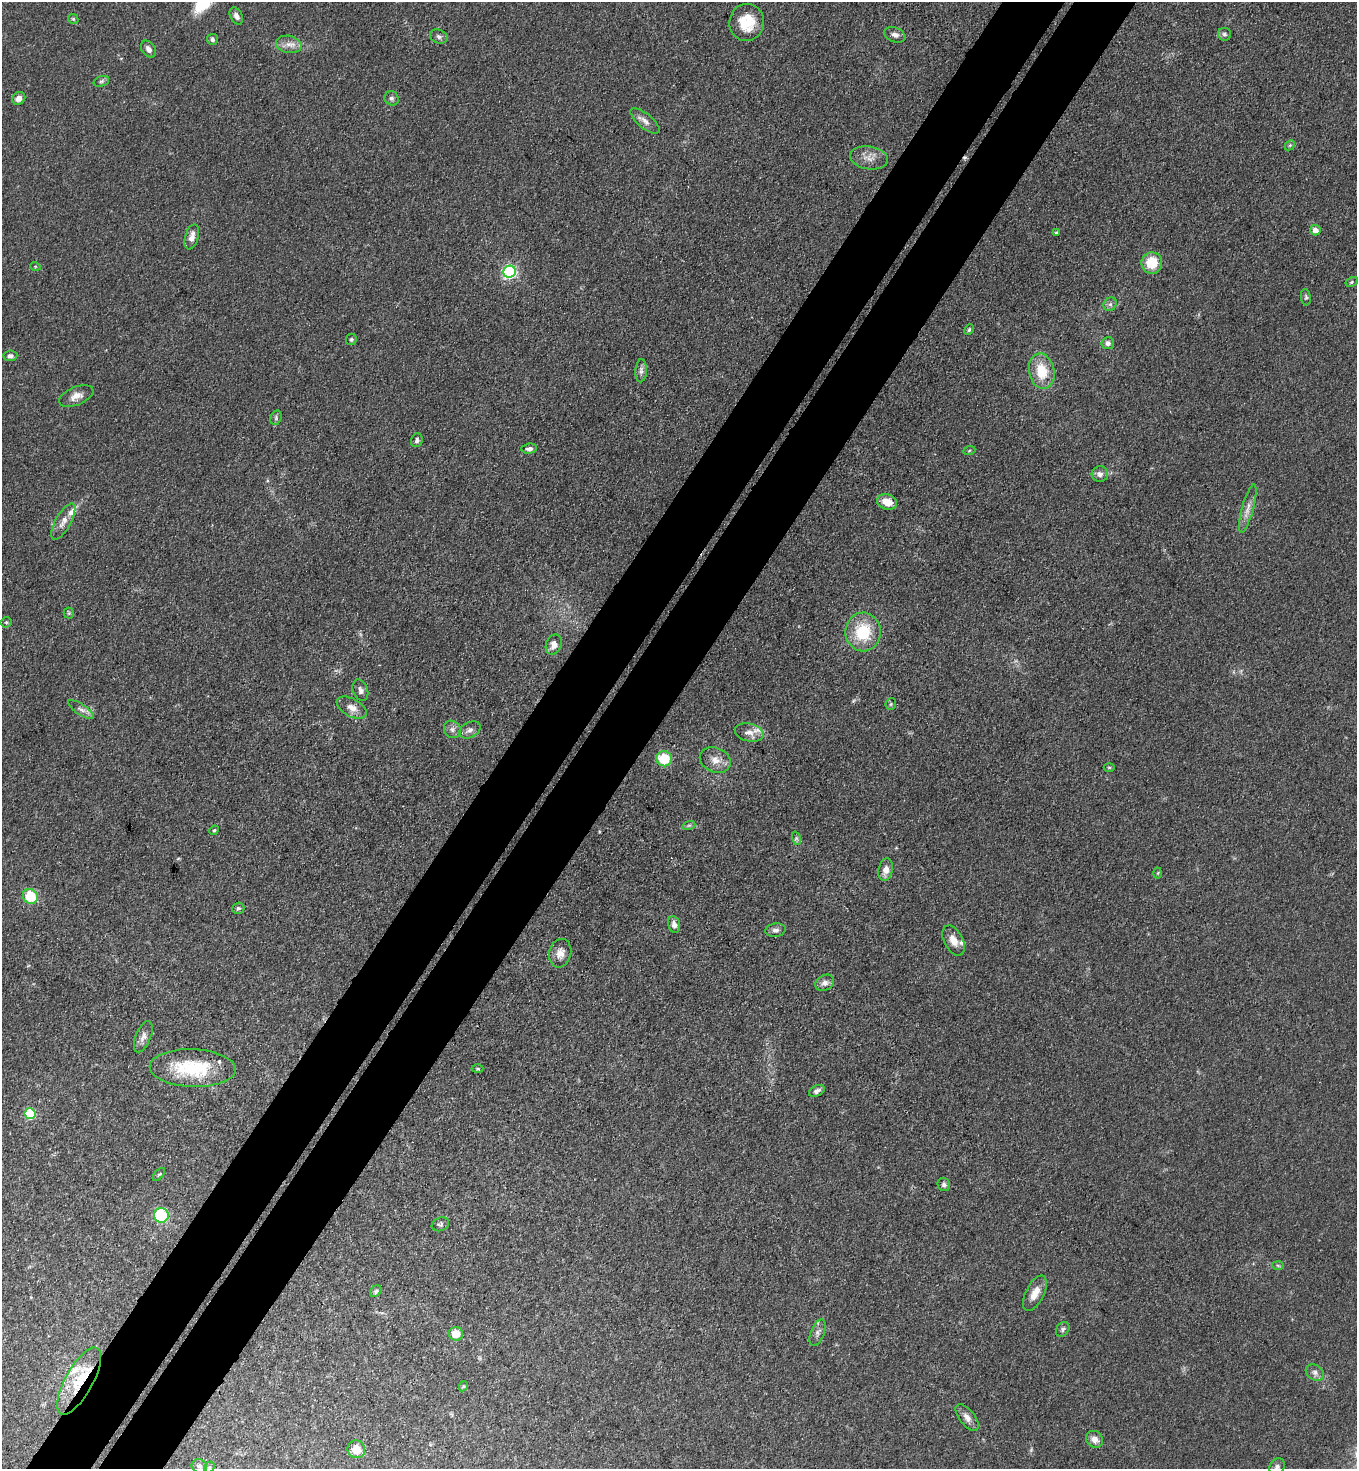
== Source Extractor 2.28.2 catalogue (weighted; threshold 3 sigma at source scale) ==
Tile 7 of 4 x 4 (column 3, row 2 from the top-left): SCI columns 2912-4266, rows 2973-4439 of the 5963 x 5945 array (HDU 1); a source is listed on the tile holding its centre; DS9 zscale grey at full resolution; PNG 1359 x 1471 px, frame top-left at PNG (2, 2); each listed source drawn as its Kron ellipse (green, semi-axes under 4 px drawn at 4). Shown black and unused: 9% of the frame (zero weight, under 3 of 4 exposures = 5% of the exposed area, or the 3 px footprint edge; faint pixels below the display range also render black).
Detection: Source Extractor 2.28.2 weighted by HDU 2 'WHT'; one run over the whole footprint, this tile lists its part. Background 0.104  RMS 0.0074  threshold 0.0334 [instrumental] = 3 sigma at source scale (4.5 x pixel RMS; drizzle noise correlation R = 1.50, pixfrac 1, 0.05/0.05 arcsec/px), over >= 5 px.
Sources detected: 97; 1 cosmic-ray / hot-pixel residue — neither listed nor drawn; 7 inside a brighter listed object's ellipse — not listed separately; the other 89 listed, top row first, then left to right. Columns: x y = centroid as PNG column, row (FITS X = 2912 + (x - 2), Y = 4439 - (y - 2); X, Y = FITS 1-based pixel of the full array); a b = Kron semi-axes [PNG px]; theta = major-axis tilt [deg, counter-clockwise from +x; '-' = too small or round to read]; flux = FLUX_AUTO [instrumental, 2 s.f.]
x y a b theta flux
236 16 9 6 -61 3.6
73 19 5 4 - 1
747 22 18 17 - 19
1224 34 6 6 - 1.9
895 35 11 7 -22 3.2
439 37 9 6 -23 2.3
212 39 5 5 - 2
289 44 13 8 -11 5.8
148 49 9 6 -54 3.3
101 81 8 5 20 1.6
19 98 7 6 - 4.1
392 98 7 7 - 2.1
645 121 18 7 -39 4.7
1290 145 6 4 44 1.1
869 158 19 11 -9 7.4
1315 230 5 5 - 7.2
1056 232 3 2 - 0.71
192 237 13 6 73 5.2
1152 263 10 10 - 19
35 266 5 3 - 0.63
510 272 6 6 - 160
1352 282 6 4 29 1.2
1306 297 8 5 -84 1.3
1110 304 7 6 - 2.1
969 330 5 4 - 1
351 339 6 5 - 1.2
1108 343 6 6 - 3
10 356 7 5 5 2.3
641 371 11 6 86 2.6
1042 371 18 12 -79 20
76 396 18 9 22 6.4
276 418 7 5 73 1.5
417 440 7 5 70 1.9
529 449 8 5 5 2.6
969 451 6 4 20 0.9
1100 474 8 8 - 3.9
887 502 10 7 -21 11
1248 509 25 5 75 6.1
63 521 20 7 61 6.2
69 613 5 5 - 1
6 622 5 5 - 1
863 632 19 17 -88 32
554 644 10 7 66 5.9
360 690 11 7 -71 3
891 704 6 5 - 1.2
352 708 16 9 -28 6.4
81 709 15 5 -34 3.7
452 729 9 8 - 3.1
470 730 11 7 28 3.5
749 732 14 9 -14 5.5
664 759 8 7 - 25
715 760 16 12 -23 7.8
1109 767 5 3 - 0.78
689 825 7 4 18 1.2
214 830 5 4 - 0.99
796 838 7 4 -72 1.4
886 870 11 7 79 5.7
1158 873 5 3 - 0.75
30 896 8 7 - 26
238 908 6 5 - 1.5
674 925 8 6 -78 3.7
775 930 10 6 9 3
954 940 16 9 -63 7.2
560 953 14 11 76 6.4
825 983 10 7 29 3.5
143 1037 16 7 68 4.2
193 1068 43 19 -2 46
478 1069 6 3 -1 0.78
817 1091 8 5 27 2.7
30 1114 5 5 - 56
159 1174 8 3 48 1.1
944 1185 7 6 - 2.3
161 1215 7 7 - 48
440 1224 9 6 22 1.8
1278 1265 6 4 -3 0.99
376 1291 6 5 - 1.7
1035 1293 19 9 63 8.6
1063 1329 8 6 55 1.9
817 1333 14 7 68 3.5
456 1334 7 7 - 11
1315 1372 10 7 -32 3.2
79 1381 38 14 61 29
463 1386 5 4 - 0.81
967 1417 16 7 -51 4.8
1094 1439 9 8 - 5.3
356 1449 9 8 - 11
199 1466 8 6 -22 2.3
209 1467 6 4 46 0.94
1277 1467 9 7 53 2.5
Overlapping masked pixels (flux is a lower limit): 1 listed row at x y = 79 1381
Isophote crosses this tile's border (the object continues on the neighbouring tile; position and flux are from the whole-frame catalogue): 1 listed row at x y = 1277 1467